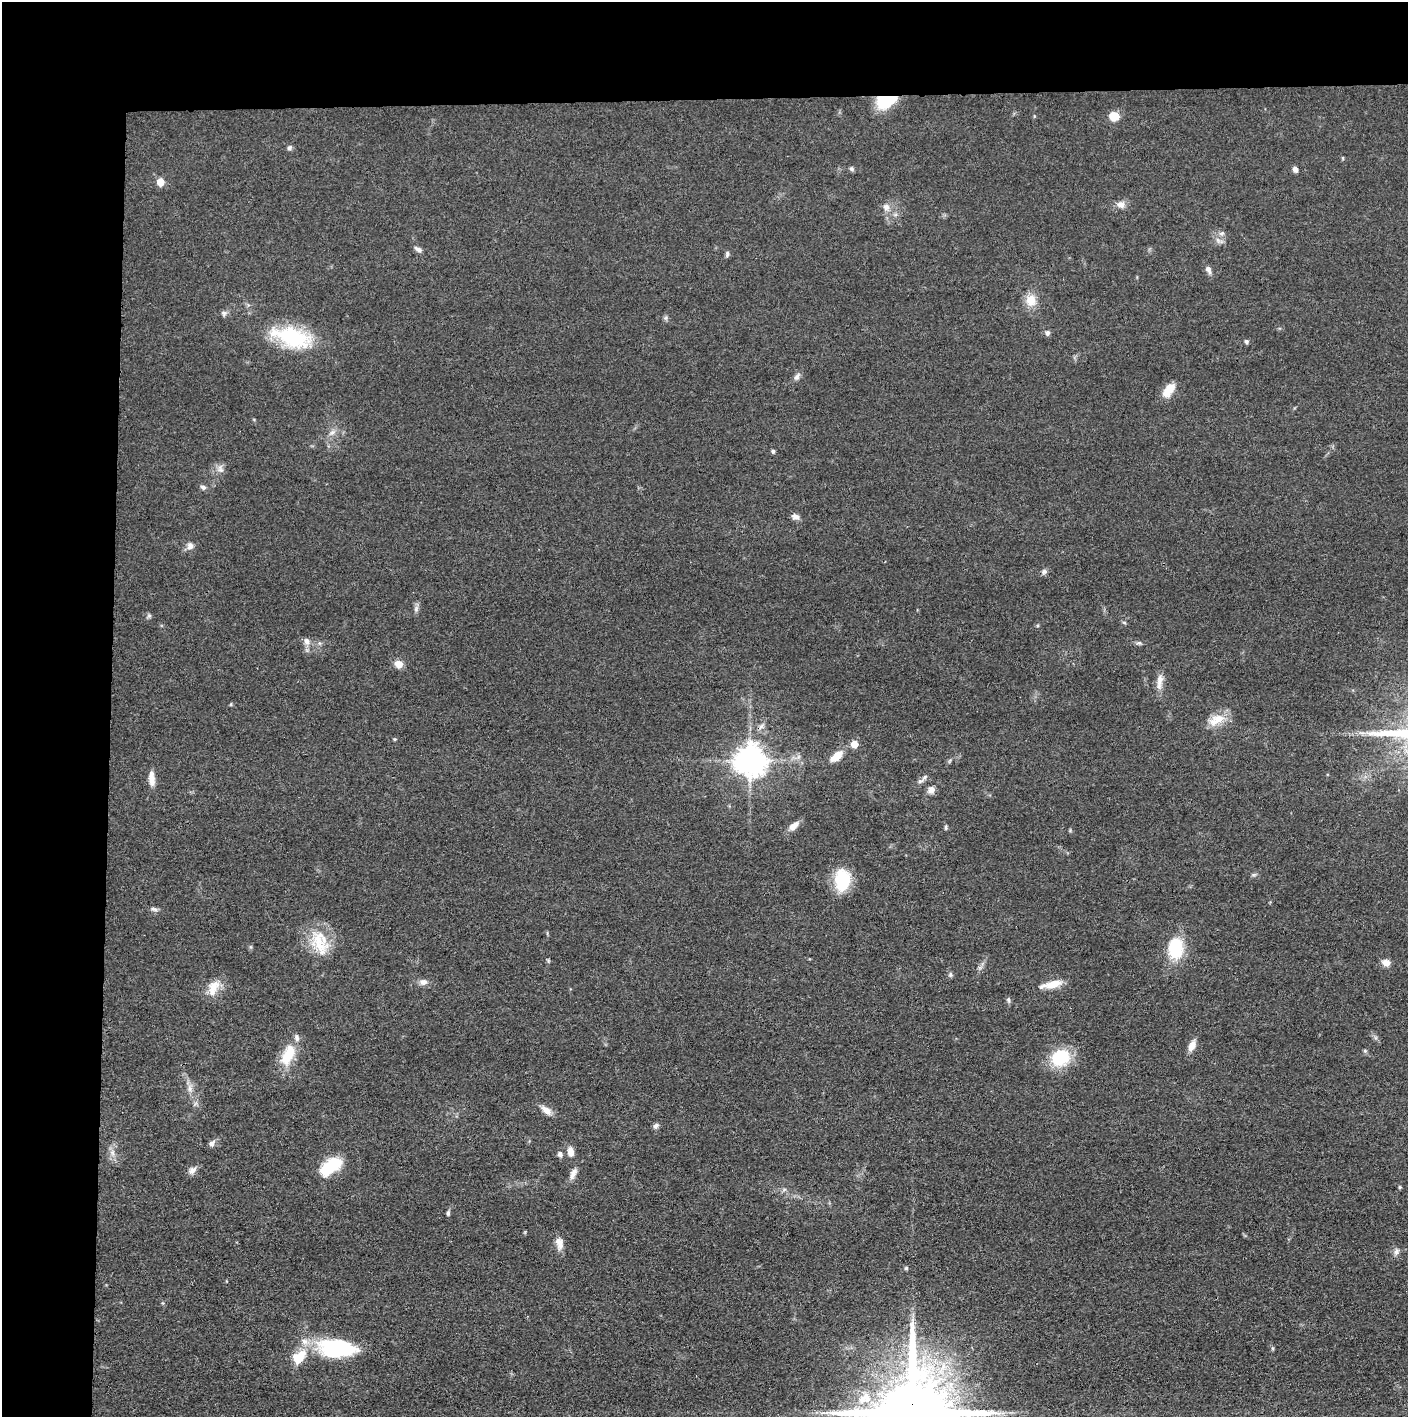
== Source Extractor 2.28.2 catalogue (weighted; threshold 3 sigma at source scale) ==
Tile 1 of 3 x 3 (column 1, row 1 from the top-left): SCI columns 6-1411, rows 2835-4249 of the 4228 x 4255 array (HDU 1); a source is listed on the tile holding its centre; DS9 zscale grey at full resolution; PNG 1410 x 1419 px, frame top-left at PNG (2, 2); no overlay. Shown black and unused: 14% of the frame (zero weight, under 3 of 4 exposures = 1% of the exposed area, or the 3 px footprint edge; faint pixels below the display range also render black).
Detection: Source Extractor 2.28.2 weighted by HDU 2 'WHT'; one run over the whole footprint, this tile lists its part. Background 0.0512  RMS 0.0064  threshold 0.0289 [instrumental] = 3 sigma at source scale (4.5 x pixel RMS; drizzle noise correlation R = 1.50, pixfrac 1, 0.05/0.05 arcsec/px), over >= 5 px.
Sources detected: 86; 2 inside a brighter object's white glare — not listed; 4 inside a brighter listed object's ellipse — not listed separately; the other 80 listed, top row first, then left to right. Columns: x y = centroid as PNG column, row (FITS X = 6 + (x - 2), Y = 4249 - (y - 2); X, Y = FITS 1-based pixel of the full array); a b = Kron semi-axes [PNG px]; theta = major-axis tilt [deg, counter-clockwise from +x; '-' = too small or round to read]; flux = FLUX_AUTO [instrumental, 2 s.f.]
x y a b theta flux
886 100 19 11 16 35
1114 116 10 8 -8 9.3
289 148 6 5 - 1.5
1343 158 5 3 - 0.62
852 169 7 5 -27 1.3
1295 169 6 5 - 2.6
160 182 5 5 - 14
1121 205 11 9 -20 4
886 207 9 8 - 3.3
1222 233 9 5 6 1.8
1218 240 9 3 -45 1.6
418 249 12 6 -35 2.3
727 254 8 5 77 1.3
1208 269 10 7 -68 2.8
1031 300 13 12 - 9.5
224 313 7 6 - 1.6
1047 333 6 5 - 1.8
292 337 49 22 -18 47
1246 341 5 5 - 1.5
797 377 10 6 56 2.3
1169 390 20 10 53 8.2
332 432 8 6 21 2.3
773 451 4 4 - 1.4
220 469 11 6 -61 2.8
203 487 7 5 -26 1.8
795 516 9 6 -15 3
190 546 10 8 84 3.1
1044 572 7 7 - 1.8
416 609 8 6 71 1.9
149 616 6 5 - 1.2
1124 623 6 4 -3 0.86
307 641 10 7 -71 3
1139 643 9 4 12 1.3
398 664 9 8 - 5.3
1160 681 23 8 82 5.5
231 704 5 3 - 0.6
1216 720 25 13 26 11
854 744 7 7 - 6
836 756 16 8 40 8.5
750 760 9 9 - 1100
925 777 7 4 70 1.2
151 779 18 7 -87 5.5
920 781 6 6 - 1.5
931 790 8 7 - 3.5
793 826 13 7 39 5.2
946 827 7 4 -82 0.93
842 880 21 15 -90 31
154 909 10 5 -11 1.9
320 943 38 20 -70 22
1175 951 23 17 -36 21
1386 962 9 7 -6 4.3
950 975 7 5 -84 1.2
423 982 11 8 1 3.2
1052 984 28 8 12 8.8
214 986 18 13 49 8.7
1008 1000 7 5 -70 1.3
1192 1046 14 8 67 5.2
1365 1051 5 5 - 0.97
286 1057 24 14 54 16
1060 1057 21 17 31 30
190 1088 9 6 -90 2.9
546 1110 15 8 -41 4.6
656 1126 8 6 56 1.9
211 1144 8 7 - 2.3
571 1152 11 7 -85 4.9
112 1153 7 5 -89 2
560 1154 7 7 - 2
192 1170 11 8 43 3.2
326 1170 6 6 - 40
573 1173 16 7 65 4.1
1400 1187 6 4 90 0.69
448 1213 6 4 80 1.3
559 1243 15 9 -75 5.2
1396 1252 9 6 59 2.3
906 1268 5 4 - 0.97
337 1348 42 19 -4 56
1273 1348 6 3 72 0.76
299 1357 21 15 39 15
865 1398 22 16 31 16
912 1413 22 19 89 11000
Overlapping masked pixels (flux is a lower limit): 3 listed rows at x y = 886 100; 750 760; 912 1413
Isophote crosses this tile's border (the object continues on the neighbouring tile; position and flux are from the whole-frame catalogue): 1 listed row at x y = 912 1413